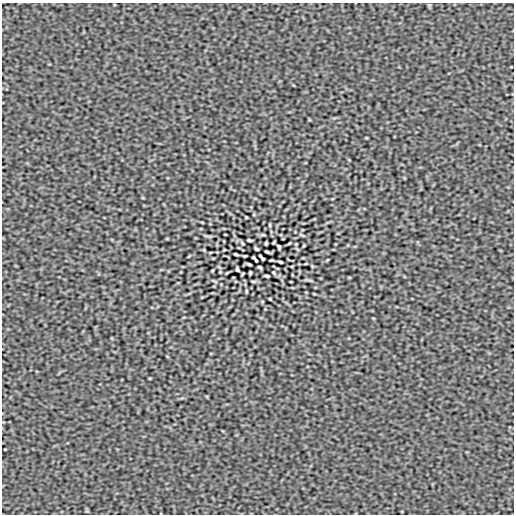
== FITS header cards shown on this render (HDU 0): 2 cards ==
NAXIS1  =                  512
NAXIS2  =                  512

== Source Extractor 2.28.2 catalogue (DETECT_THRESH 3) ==
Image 512 x 512 px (HDU 0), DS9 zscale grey, 1 PNG px = 1 image px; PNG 516 x 516 px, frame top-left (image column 1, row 512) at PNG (2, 3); no overlay
Background -2.57e-08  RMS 3.8e-06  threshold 1.13e-05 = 3 sigma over >= 5 px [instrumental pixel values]
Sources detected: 32; all 32 listed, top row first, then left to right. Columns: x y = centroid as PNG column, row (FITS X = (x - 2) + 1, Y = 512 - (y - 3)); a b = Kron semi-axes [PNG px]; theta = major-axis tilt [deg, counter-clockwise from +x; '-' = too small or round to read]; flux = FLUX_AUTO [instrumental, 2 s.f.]
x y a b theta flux
246 217 3 2 - 1.8e-04
270 225 5 3 - 2.4e-04
249 240 5 2 - 3.7e-04
274 242 4 2 - 2.4e-04
242 243 4 2 - 2.8e-04
266 243 3 3 - 3.0e-04
289 243 6 2 45 1.8e-04
296 244 2 2 - 1.5e-04
304 245 3 2 - 2.2e-04
279 247 4 3 - 3.9e-04
256 249 4 3 - 3.8e-04
204 250 5 3 - 2.0e-04
267 252 5 2 - 3.5e-04
236 254 4 2 - 3.7e-04
245 256 3 2 - 2.4e-04
260 256 3 2 - 2.3e-04
253 257 3 3 - 2.7e-04
263 259 3 3 - 2.7e-04
256 260 3 2 - 2.3e-04
271 260 3 2 - 2.4e-04
280 262 4 2 - 3.7e-04
249 264 5 2 - 3.5e-04
312 266 5 3 - 2.0e-04
260 267 4 3 - 3.7e-04
237 269 4 3 - 3.9e-04
212 271 3 2 - 2.1e-04
227 273 6 2 45 1.9e-04
250 273 3 3 - 3.0e-04
274 273 4 2 - 2.8e-04
267 276 5 2 - 3.7e-04
246 291 5 3 - 2.4e-04
270 299 3 2 - 1.8e-04